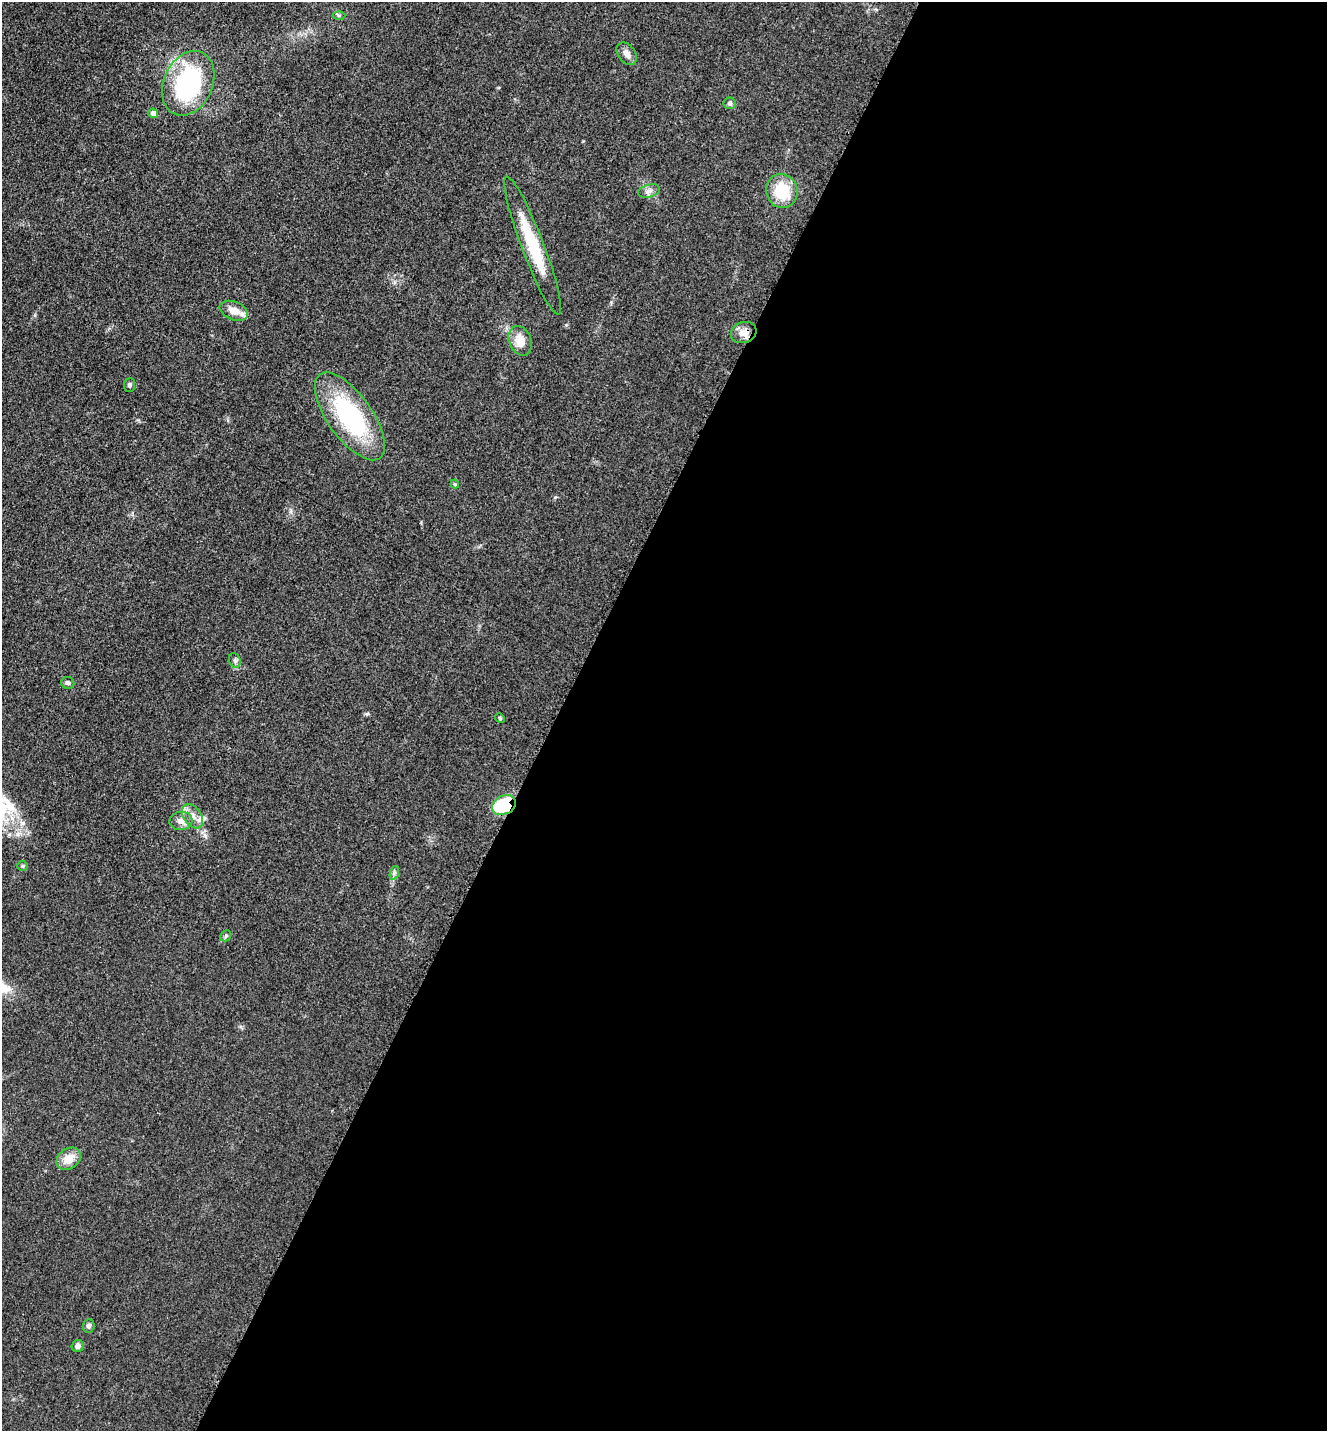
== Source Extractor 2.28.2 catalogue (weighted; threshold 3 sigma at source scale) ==
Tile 12 of 4 x 4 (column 4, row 3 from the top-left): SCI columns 4274-5598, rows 1471-2899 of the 5806 x 5775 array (HDU 1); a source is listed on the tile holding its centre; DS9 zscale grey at full resolution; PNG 1329 x 1433 px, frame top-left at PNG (2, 2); each listed source drawn as its Kron ellipse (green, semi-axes under 4 px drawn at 4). Shown black and unused: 58% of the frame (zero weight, under 3 of 5 exposures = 4% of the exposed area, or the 3 px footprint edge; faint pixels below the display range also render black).
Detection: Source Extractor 2.28.2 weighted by HDU 2 'WHT'; one run over the whole footprint, this tile lists its part. Background 0.0636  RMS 0.006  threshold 0.0272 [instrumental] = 3 sigma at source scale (4.5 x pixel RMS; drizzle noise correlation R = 1.50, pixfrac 1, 0.05/0.05 arcsec/px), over >= 5 px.
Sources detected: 27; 1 inside a brighter listed object's ellipse — not listed separately; the other 26 listed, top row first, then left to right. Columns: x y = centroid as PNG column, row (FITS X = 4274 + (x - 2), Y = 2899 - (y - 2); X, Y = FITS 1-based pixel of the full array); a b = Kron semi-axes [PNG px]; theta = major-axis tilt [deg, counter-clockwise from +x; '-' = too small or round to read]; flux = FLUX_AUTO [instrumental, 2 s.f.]
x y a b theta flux
339 15 6 4 -1 0.93
627 54 12 8 -52 3.6
188 83 34 24 66 76
730 103 6 6 - 1.3
153 113 5 4 - 3
649 191 11 6 15 2.5
782 191 17 15 -73 21
533 246 73 11 -69 30
234 311 15 9 -22 7.3
744 332 13 10 18 5.5
520 341 15 11 -67 9
130 385 7 5 86 1.4
350 416 51 22 -54 74
455 484 4 4 - 0.68
235 660 7 5 -69 1.5
68 683 6 6 - 1.6
500 718 5 4 - 0.74
504 805 12 9 26 42
193 816 13 8 -55 5.1
181 821 11 9 5 4.5
22 866 5 4 - 0.83
394 873 7 4 71 1.3
226 936 6 5 - 0.96
69 1159 13 10 37 8.3
89 1326 7 6 - 1.8
78 1346 6 6 - 2
Overlapping masked pixels (flux is a lower limit): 2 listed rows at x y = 744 332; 504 805